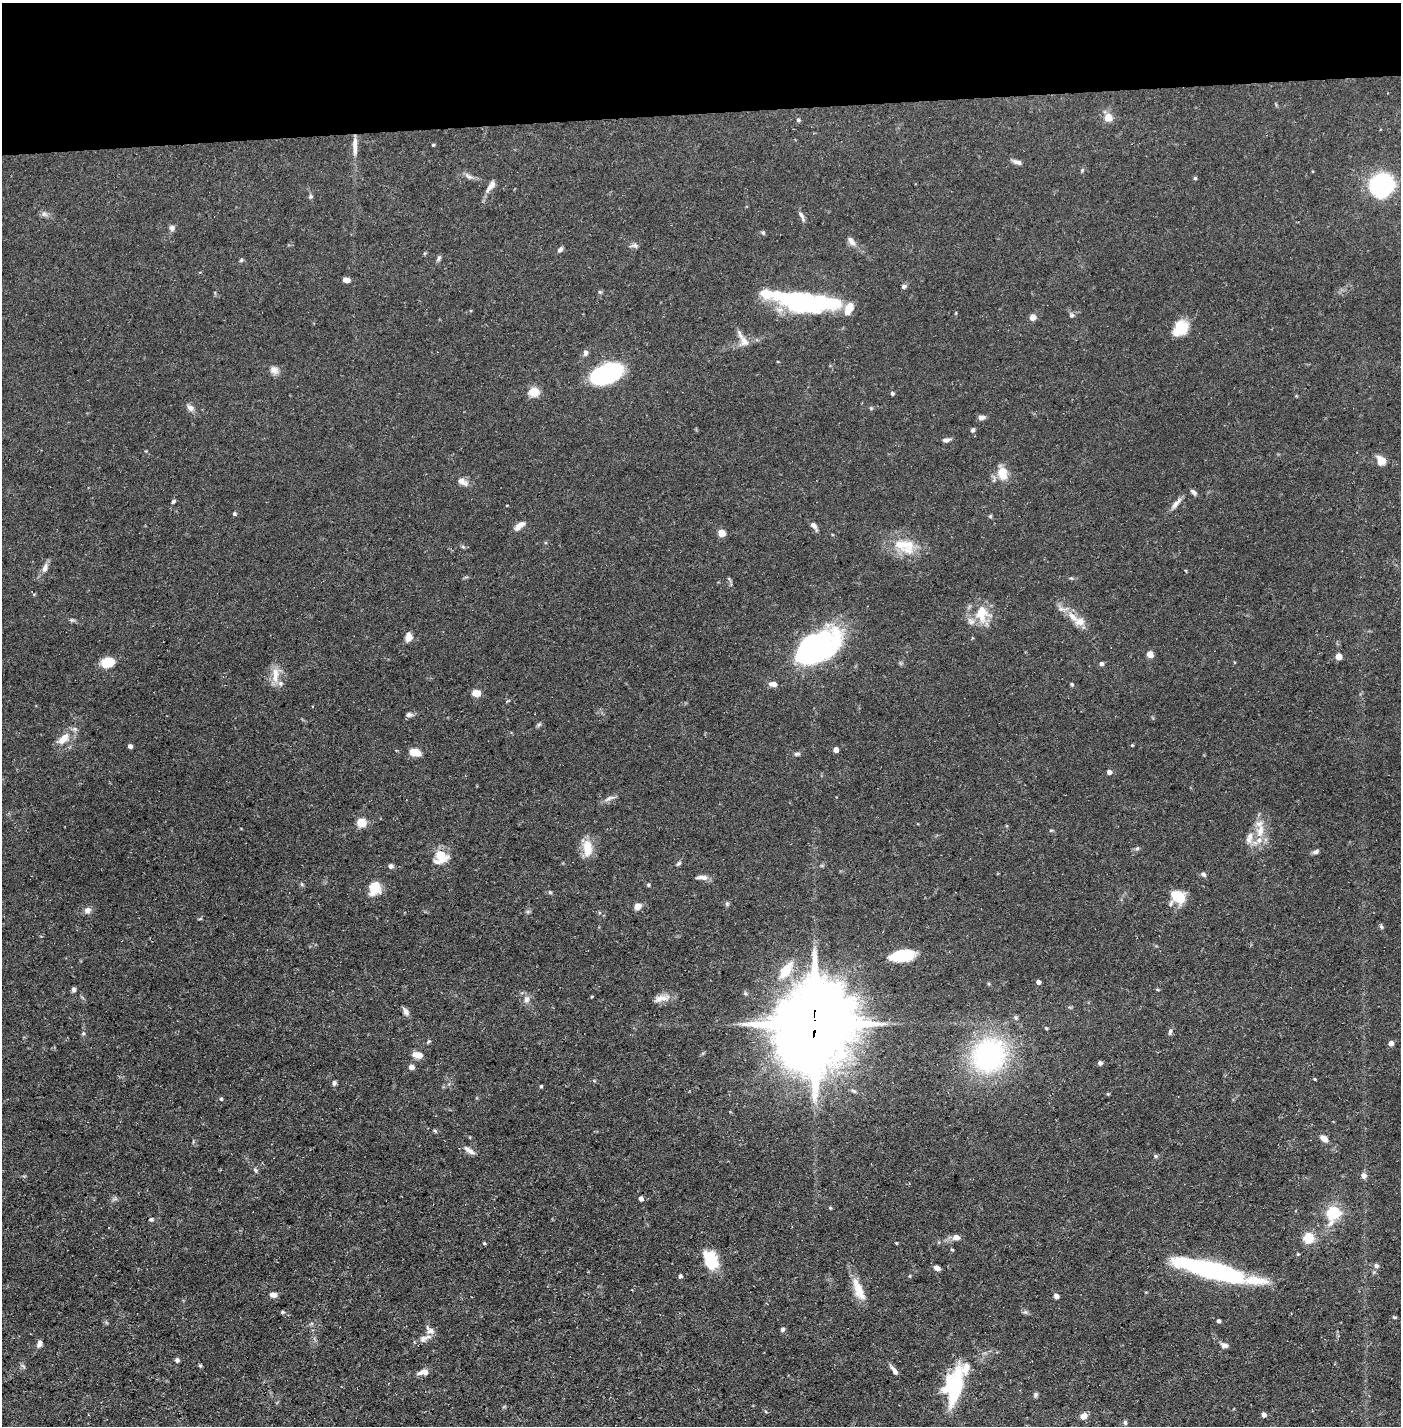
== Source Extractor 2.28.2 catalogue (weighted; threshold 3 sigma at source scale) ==
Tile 2 of 3 x 3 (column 2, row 1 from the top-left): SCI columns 1423-2821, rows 2849-4272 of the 4245 x 4272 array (HDU 1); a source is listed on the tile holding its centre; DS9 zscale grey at full resolution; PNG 1403 x 1428 px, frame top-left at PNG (2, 3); no overlay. Shown black and unused: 8% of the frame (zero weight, under 3 of 5 exposures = <1% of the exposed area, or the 3 px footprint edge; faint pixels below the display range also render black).
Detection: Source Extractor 2.28.2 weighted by HDU 2 'WHT'; one run over the whole footprint, this tile lists its part. Background 0.0684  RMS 0.0041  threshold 0.0186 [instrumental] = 3 sigma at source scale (4.5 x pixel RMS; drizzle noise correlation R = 1.50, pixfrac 1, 0.05/0.05 arcsec/px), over >= 5 px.
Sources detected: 175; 4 inside a brighter object's white glare — not listed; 11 inside a brighter listed object's ellipse — not listed separately; the other 160 listed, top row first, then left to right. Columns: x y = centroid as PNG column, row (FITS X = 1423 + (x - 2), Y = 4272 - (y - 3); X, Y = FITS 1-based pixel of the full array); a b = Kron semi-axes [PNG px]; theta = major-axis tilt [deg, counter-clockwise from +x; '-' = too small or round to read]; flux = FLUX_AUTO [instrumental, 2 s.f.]
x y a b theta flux
1108 118 5 5 - 9.5
798 120 6 5 - 0.59
433 145 4 3 - 0.4
355 146 24 6 -89 3.7
1017 162 13 5 -17 1.5
1082 170 5 4 - 0.46
469 176 13 5 -31 1.5
1195 178 4 4 - 0.57
1382 185 14 12 58 100
491 186 18 6 54 2.5
311 196 6 5 - 0.69
44 214 9 7 -27 1.3
801 215 13 5 -58 1.4
172 228 7 6 - 1.4
763 233 5 5 - 0.57
851 241 13 7 -53 2.2
634 245 11 6 0 1.2
560 249 8 5 48 1
439 258 9 5 54 0.81
241 260 6 4 47 0.59
346 280 8 5 -14 2.2
904 286 6 5 - 0.88
600 292 5 4 - 0.51
791 299 56 24 -20 46
849 308 15 8 63 5.7
1072 315 6 5 - 0.76
1033 317 7 6 - 2.3
1180 328 19 14 48 9.5
744 341 16 11 -61 3.3
585 353 8 6 80 1.2
274 370 11 10 - 2.3
607 373 22 12 21 71
534 392 5 5 - 24
892 393 4 4 - 0.88
190 408 10 7 -43 1.9
982 417 9 6 3 1.3
973 430 6 5 - 0.85
946 440 9 5 9 1.4
1381 460 10 9 - 4.8
1002 473 16 12 -81 6.1
463 482 16 8 -31 2.6
1193 492 8 5 -42 1.2
173 501 5 4 - 0.7
1176 504 18 6 50 2.3
234 514 4 4 - 0.73
990 516 5 4 - 0.5
519 526 13 6 36 3
814 526 11 5 -54 1.8
721 533 5 5 - 9.8
907 544 23 19 -51 10
463 547 6 4 -19 0.59
45 568 12 6 74 2.3
982 614 26 20 -83 9.9
1073 617 20 9 -45 5.5
72 620 6 5 - 0.66
409 637 9 7 89 3.3
816 651 51 30 38 80
1150 654 5 4 - 6.6
1338 657 5 4 - 6.2
108 663 13 9 1 8.3
1101 664 5 4 - 1.2
275 675 25 8 90 5.1
773 684 9 6 -8 2.4
1072 684 4 4 - 0.63
476 693 7 6 - 5.1
409 715 9 6 5 1.3
539 724 6 4 18 0.65
63 739 19 10 43 5.3
1132 745 4 3 - 0.38
130 746 4 4 - 1.6
836 750 4 4 - 3
415 752 11 7 -17 5.5
797 754 8 5 11 0.88
1109 772 4 4 - 2.2
609 798 16 5 23 1.8
361 822 5 5 - 21
1051 830 5 3 - 0.48
1260 831 20 9 75 6.3
1248 840 11 9 -81 2.5
587 848 21 11 -87 7.6
1137 848 6 5 - 0.72
1315 852 8 5 21 1.1
440 856 9 8 - 15
679 863 8 4 44 0.74
390 866 7 6 - 1
1203 874 7 5 -33 0.96
702 877 14 6 1 2.2
302 884 6 4 -88 0.54
648 885 5 4 - 0.54
374 888 16 13 71 7.1
550 892 6 5 - 0.54
1178 897 17 12 -32 9.3
727 904 6 5 - 0.67
638 906 8 7 - 2.6
87 910 9 8 - 1.8
1381 927 6 5 - 0.7
901 955 20 11 4 17
786 970 24 11 55 8.6
1038 982 4 4 - 1.5
74 990 6 6 - 0.92
526 999 9 7 74 1.9
659 999 14 9 33 2.9
405 1011 11 6 -58 1.6
1015 1018 7 5 -55 0.75
815 1023 27 21 76 5600
1046 1028 4 4 - 0.39
1170 1031 9 4 79 0.92
83 1033 5 5 - 0.57
1391 1043 4 4 - 2.2
418 1055 12 7 -11 3.4
989 1055 34 30 50 70
1100 1063 5 5 - 0.99
411 1067 6 6 - 1.7
1315 1079 4 3 - 0.39
334 1083 7 5 74 0.95
541 1086 4 3 - 0.45
1108 1094 4 4 - 0.48
221 1099 4 4 - 0.57
435 1131 5 4 - 0.54
1324 1139 10 6 -37 2.7
469 1150 18 6 -33 2.2
1156 1156 5 5 - 0.61
255 1170 8 3 -60 0.69
1363 1175 7 7 - 1.6
641 1199 5 4 - 1.6
830 1208 5 4 - 0.45
1333 1213 6 6 - 56
151 1219 7 5 0 0.72
956 1237 10 8 -3 2.1
1308 1238 5 5 - 31
484 1243 4 4 - 0.51
896 1243 4 3 - 0.35
952 1249 4 3 - 0.5
1298 1254 4 4 - 0.39
711 1260 22 14 -63 13
1376 1266 7 6 - 1.1
937 1268 7 5 -28 1.9
1212 1270 74 17 -14 65
680 1276 5 5 - 0.76
858 1286 25 9 -54 5.7
273 1295 8 5 -5 2.3
1056 1296 4 4 - 2.1
283 1312 5 4 - 0.54
1394 1317 5 4 - 0.47
1218 1321 4 3 - 0.96
782 1329 6 5 - 0.87
423 1339 13 8 39 2.2
39 1343 8 6 73 1.9
1225 1345 9 6 -5 1.5
177 1360 5 5 - 0.83
200 1365 5 4 - 0.54
23 1366 8 4 -37 0.68
894 1370 14 5 -54 1.6
424 1372 11 6 13 2.9
954 1385 36 18 79 33
1036 1394 7 5 83 0.76
765 1411 5 3 - 0.35
1264 1415 5 4 - 1.7
1083 1416 9 7 22 2.2
1125 1422 6 5 - 0.77
Overlapping masked pixels (flux is a lower limit): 1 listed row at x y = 815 1023